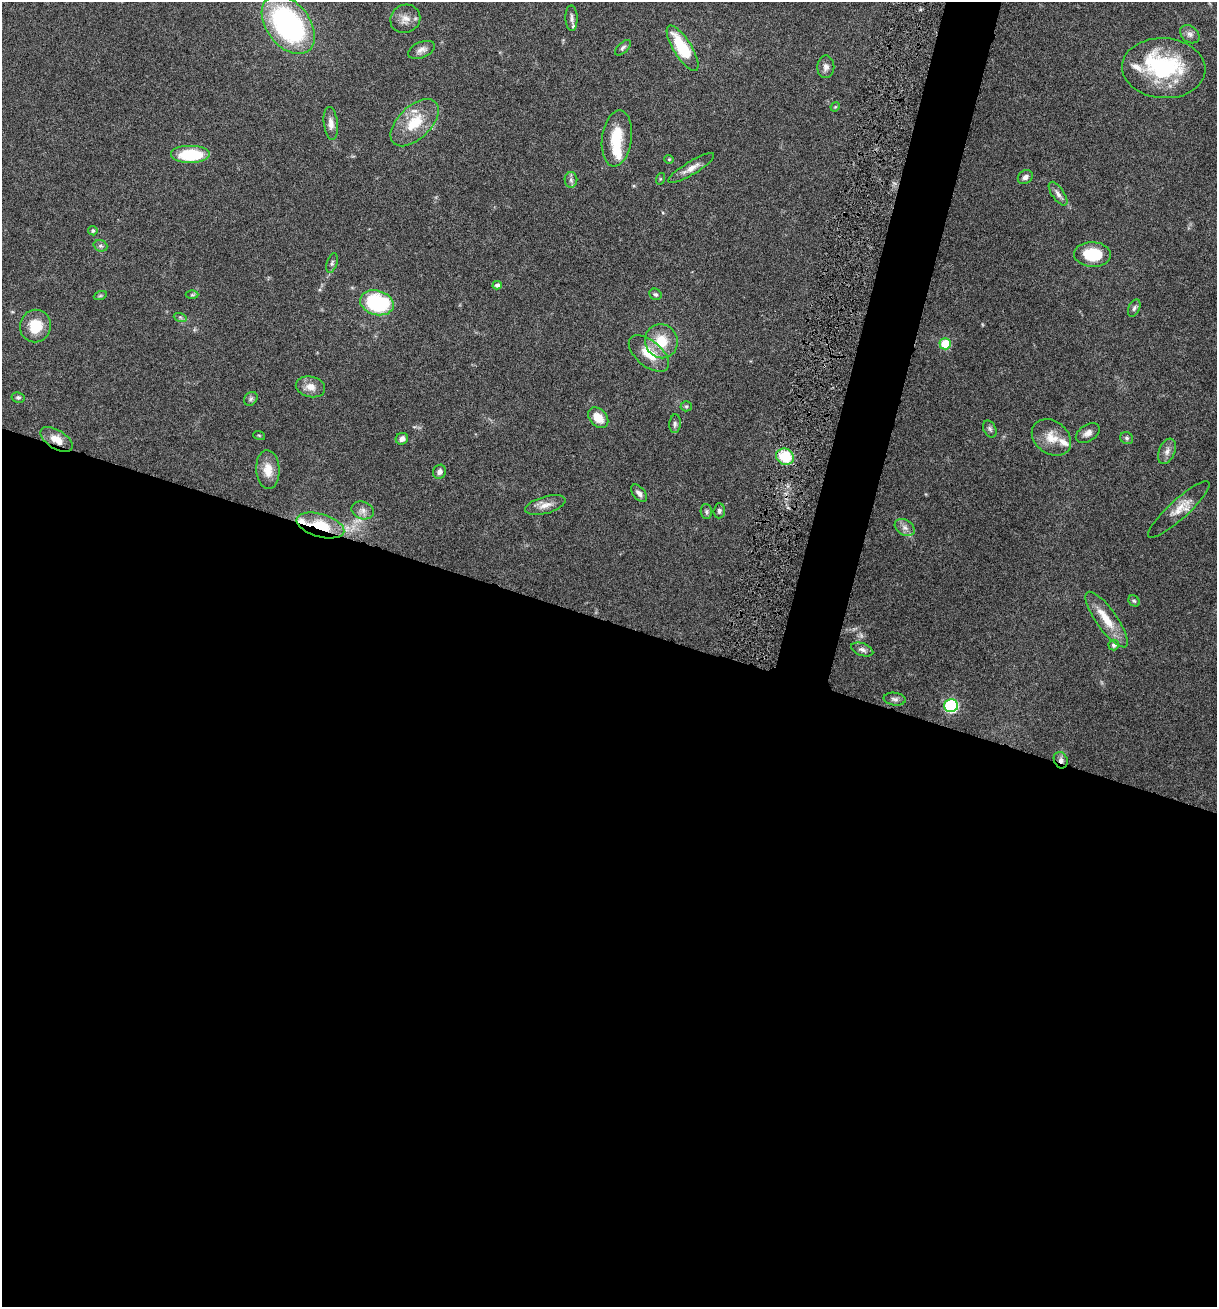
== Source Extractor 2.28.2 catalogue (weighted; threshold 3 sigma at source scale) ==
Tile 14 of 4 x 4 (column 2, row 4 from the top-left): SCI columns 1402-2616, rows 10-1314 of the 5307 x 5252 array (HDU 1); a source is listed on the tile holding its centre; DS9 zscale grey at full resolution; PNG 1219 x 1309 px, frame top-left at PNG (2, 2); each listed source drawn as its Kron ellipse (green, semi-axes under 4 px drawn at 4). Shown black and unused: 55% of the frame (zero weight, under 5 of 9 exposures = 3% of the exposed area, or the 3 px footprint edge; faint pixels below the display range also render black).
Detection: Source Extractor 2.28.2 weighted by HDU 2 'WHT'; one run over the whole footprint, this tile lists its part. Background 0.0462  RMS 0.0032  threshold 0.013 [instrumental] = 3 sigma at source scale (4.09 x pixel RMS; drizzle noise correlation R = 1.36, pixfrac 0.8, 0.05/0.05 arcsec/px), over >= 5 px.
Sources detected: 77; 2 too faint to see at this stretch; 2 inside a brighter object's white glare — neither listed nor drawn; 6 inside a brighter listed object's ellipse — not listed separately; the other 67 listed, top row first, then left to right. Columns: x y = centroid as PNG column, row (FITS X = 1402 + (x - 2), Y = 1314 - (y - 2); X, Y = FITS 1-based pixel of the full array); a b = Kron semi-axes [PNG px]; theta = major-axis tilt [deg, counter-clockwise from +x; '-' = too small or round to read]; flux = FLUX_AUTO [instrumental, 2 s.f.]
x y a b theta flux
571 18 13 6 -88 1.2
405 19 15 14 - 2.8
288 25 33 21 -52 60
1190 34 10 8 -38 1.3
623 48 10 5 43 0.76
683 48 26 9 -58 15
421 50 14 8 22 1.6
826 67 11 8 88 1.5
1164 68 42 30 -3 29
835 107 5 4 - 0.32
415 123 29 16 44 9.1
331 124 16 7 -83 1.8
617 138 28 15 83 8.4
190 155 20 9 0 13
669 159 4 4 - 0.28
691 168 26 6 31 2.5
1025 177 8 6 36 1.1
660 179 6 4 72 0.33
571 180 8 6 -89 0.95
1058 194 14 6 -55 1.4
93 231 5 4 - 0.55
100 246 7 5 -19 0.71
1092 254 18 12 -2 11
332 263 10 5 72 0.72
497 285 4 4 - 0.92
655 294 6 5 - 0.64
192 295 6 4 0 0.48
100 296 7 4 19 0.45
377 303 17 12 -15 26
1134 308 9 5 66 0.81
180 317 6 4 -18 0.46
35 326 16 15 - 6.9
661 341 17 16 - 7.4
945 344 5 5 - 12
649 354 24 12 -40 6.4
310 387 15 10 -13 2.8
18 397 6 5 - 0.57
251 399 7 6 - 0.71
686 406 5 5 - 0.45
598 418 12 8 -47 4
675 424 9 5 85 0.86
990 429 9 6 -62 0.74
1088 433 13 8 31 1.7
259 435 6 3 -19 0.32
1051 437 21 16 -37 4.8
1127 438 7 5 -34 0.64
56 439 18 9 -32 3.8
402 439 6 5 - 1.4
1167 451 13 8 68 1.7
785 457 9 8 - 11
268 470 19 11 -87 4.1
439 472 7 6 - 1.3
639 493 10 6 -49 1.2
545 505 20 8 15 2.5
1179 509 40 9 42 4.4
363 510 11 8 -20 1.6
719 511 7 5 86 0.77
706 512 7 5 -88 0.63
320 525 24 11 -16 11
905 528 11 7 -32 1.5
1134 601 6 5 - 0.51
1107 620 33 10 -55 6.5
1114 645 5 5 - 0.79
862 650 11 6 -20 1.1
895 699 11 6 -7 0.9
951 706 7 6 - 35
1061 760 8 6 -66 1.2
Overlapping masked pixels (flux is a lower limit): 3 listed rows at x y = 56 439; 320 525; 1061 760